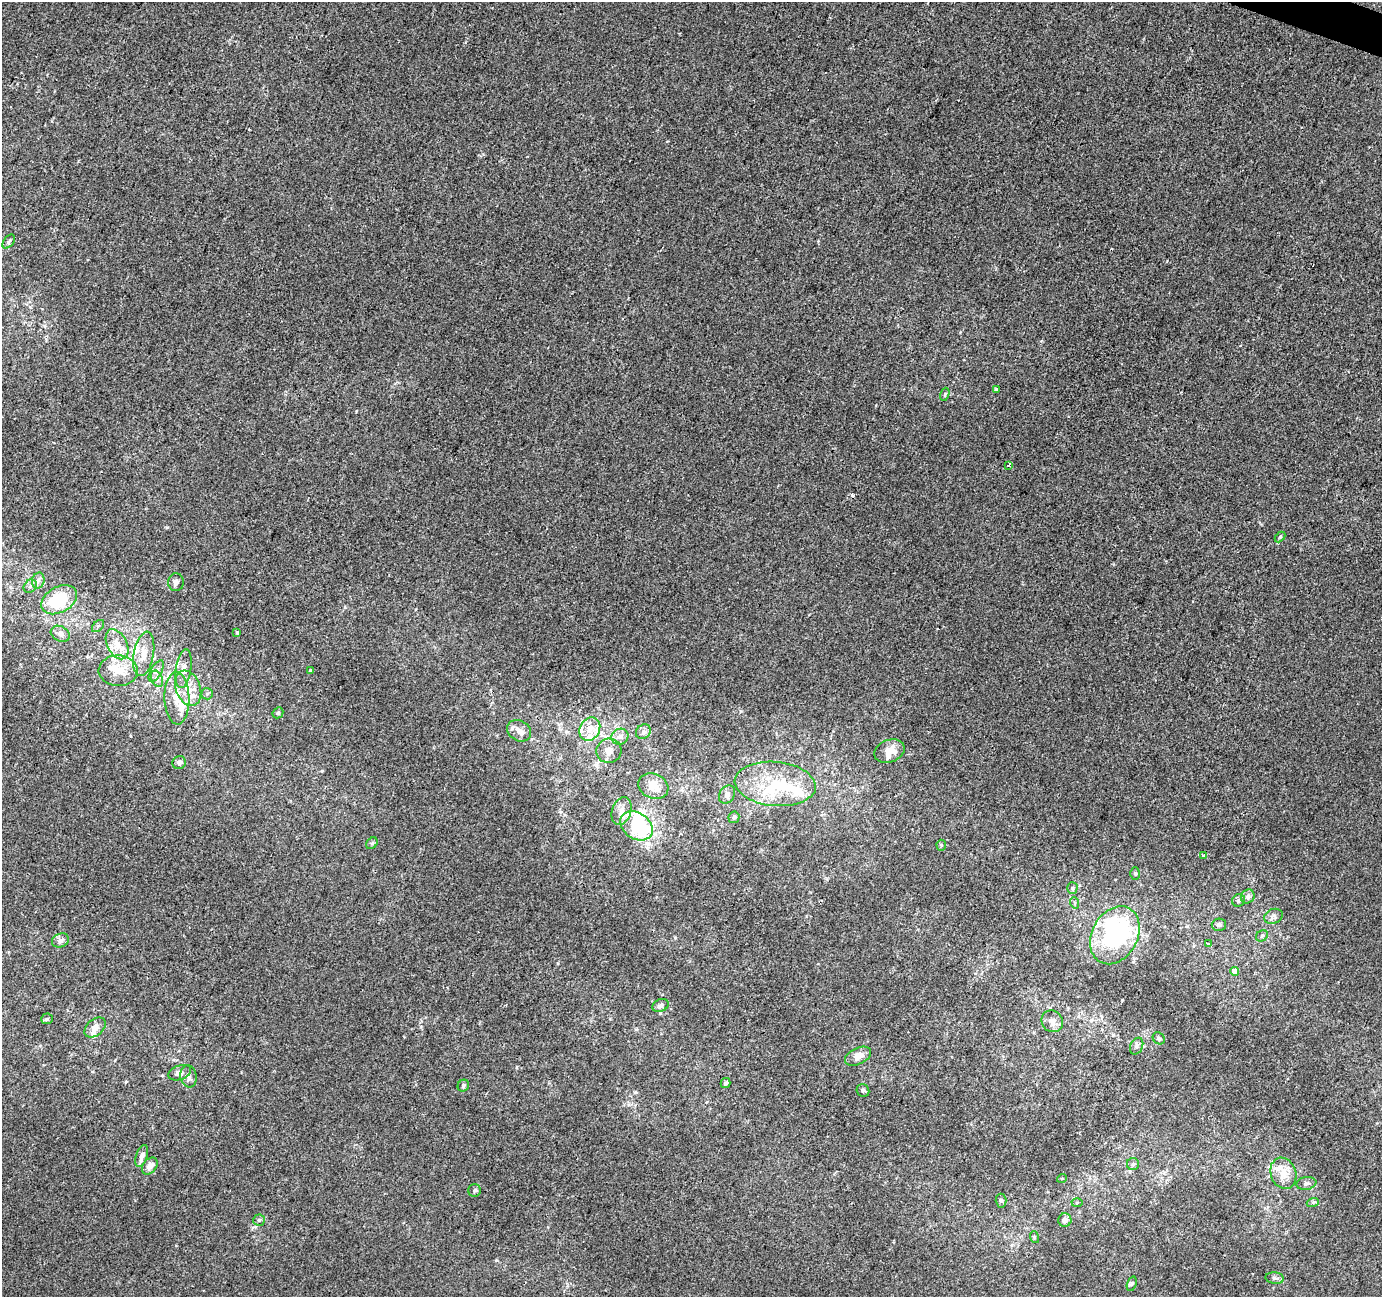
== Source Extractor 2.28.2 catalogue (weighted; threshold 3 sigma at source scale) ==
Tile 10 of 4 x 4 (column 2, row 3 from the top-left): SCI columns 1387-2766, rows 1570-2864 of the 5527 x 5664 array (HDU 1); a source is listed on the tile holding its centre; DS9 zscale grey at full resolution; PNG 1384 x 1299 px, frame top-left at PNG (2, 2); each listed source drawn as its Kron ellipse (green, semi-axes under 4 px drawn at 4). Shown black and unused: <1% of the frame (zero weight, under 2 of 3 exposures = <1% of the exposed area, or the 3 px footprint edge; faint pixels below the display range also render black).
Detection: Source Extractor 2.28.2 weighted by HDU 2 'WHT'; one run over the whole footprint, this tile lists its part. Background -3.70e-04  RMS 0.0045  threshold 0.0202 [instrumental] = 3 sigma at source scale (4.5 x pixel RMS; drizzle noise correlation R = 1.50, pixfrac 1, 0.0396/0.0396 arcsec/px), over >= 5 px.
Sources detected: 94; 3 inside a brighter object's white glare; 3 cosmic-ray / hot-pixel residue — neither listed nor drawn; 10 inside a brighter listed object's ellipse — not listed separately; the other 78 listed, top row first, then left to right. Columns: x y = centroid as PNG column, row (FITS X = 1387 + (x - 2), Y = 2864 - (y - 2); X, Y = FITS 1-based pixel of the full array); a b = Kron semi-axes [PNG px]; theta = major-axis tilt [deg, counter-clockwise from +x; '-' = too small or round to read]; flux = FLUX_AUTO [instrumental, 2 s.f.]
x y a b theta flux
9 241 8 5 54 0.96
996 389 3 3 - 1.2
945 394 7 4 72 0.65
1008 465 4 3 - 1.3
1280 537 6 4 45 0.55
38 581 8 6 74 1.6
176 582 9 8 - 1.7
30 586 7 6 - 1.3
59 600 19 12 29 22
98 626 7 4 45 0.83
237 632 3 3 - 0.74
60 634 10 7 -28 1.9
117 644 16 10 -63 5.4
144 654 22 10 80 5.9
184 669 19 8 82 3.6
118 671 19 15 -3 8.9
156 671 12 5 60 2
310 671 3 3 - 0.85
157 679 8 5 -65 1.5
188 688 18 12 -69 7.4
207 694 6 5 - 0.81
177 698 26 12 -88 8.8
278 713 6 5 - 0.67
590 729 12 10 63 5.3
519 731 13 10 -31 3
643 732 8 7 - 1.6
620 737 8 8 - 2.1
609 751 12 12 - 4
889 751 16 11 22 5.8
179 763 7 6 - 1.2
775 784 40 22 -5 25
653 786 16 12 -26 7.1
727 795 10 7 59 1.8
622 811 14 9 71 3.6
734 817 6 5 - 1
637 826 17 13 -33 26
372 843 6 5 - 0.79
941 845 5 5 - 0.62
1203 855 3 3 - 1.1
1135 874 6 5 - 0.72
1072 888 5 5 - 0.68
1248 896 7 6 - 1.7
1239 900 7 6 - 1.1
1075 903 6 3 -71 0.53
1273 916 9 7 22 1.6
1219 925 7 6 - 1.2
1115 935 30 23 61 65
1262 936 6 5 - 0.81
60 940 9 6 23 1.8
1209 944 4 3 - 2.4
1235 971 4 4 - 18
661 1005 8 6 22 1.4
47 1019 6 5 - 0.74
1052 1021 11 10 - 3.2
95 1027 12 8 41 3
1159 1038 6 5 - 0.83
1137 1046 9 6 64 1.3
858 1056 14 8 26 4.3
180 1073 12 7 19 2.7
188 1076 11 8 -81 2.1
726 1083 5 5 - 0.93
463 1085 6 5 - 0.98
863 1091 6 6 - 0.87
142 1156 11 5 71 2.2
1133 1164 6 6 - 1
150 1166 9 6 52 2.6
1283 1173 16 12 -69 6.7
1062 1178 5 3 - 0.35
1306 1183 10 6 9 1.5
475 1190 6 6 - 1
1001 1201 7 5 -86 1.1
1313 1202 6 4 18 0.71
1077 1203 5 3 - 0.46
259 1220 6 5 - 0.89
1065 1220 7 6 - 2.2
1034 1237 6 3 -73 0.61
1275 1278 9 5 -7 1.1
1132 1284 7 4 70 0.78
Overlapping masked pixels (flux is a lower limit): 1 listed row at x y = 188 1076
Unlisted compact peaks at least as high as the median listed source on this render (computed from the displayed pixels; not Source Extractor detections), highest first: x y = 1122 1000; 741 711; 167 527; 496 1260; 322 771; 356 411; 558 963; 675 937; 345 607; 635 1092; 636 1029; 126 1082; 46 339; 806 916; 421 1027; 667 141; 78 161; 876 405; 1041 341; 629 1105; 960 333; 465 42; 52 121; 834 1174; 1261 524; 176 1245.